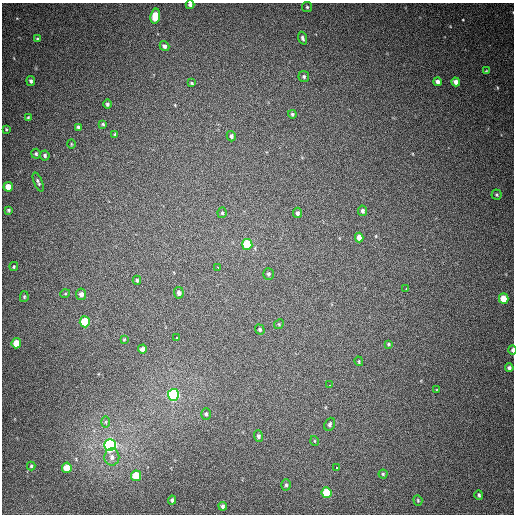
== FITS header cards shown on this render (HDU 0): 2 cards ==
NAXIS1  =                  512
NAXIS2  =                  512

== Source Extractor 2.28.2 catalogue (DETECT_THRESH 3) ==
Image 512 x 512 px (HDU 0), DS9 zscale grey, 1 PNG px = 1 image px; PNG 516 x 516 px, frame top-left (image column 1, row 512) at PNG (2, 3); each listed source drawn as its Kron ellipse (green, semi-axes under 4 px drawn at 4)
Background 506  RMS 14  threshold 42.3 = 3 sigma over >= 5 px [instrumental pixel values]
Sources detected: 74; all 74 listed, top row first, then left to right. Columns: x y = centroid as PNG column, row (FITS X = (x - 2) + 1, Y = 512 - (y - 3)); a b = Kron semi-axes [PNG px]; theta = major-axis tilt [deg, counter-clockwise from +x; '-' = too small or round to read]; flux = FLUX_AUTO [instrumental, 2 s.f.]
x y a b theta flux
190 5 4 4 - 2400
307 7 5 5 - 1400
155 16 7 5 82 20000
303 38 6 4 -70 2100
37 39 4 3 - 1000
164 46 5 4 - 3000
486 71 4 3 - 880
304 77 5 5 - 1900
31 81 5 4 - 2200
438 82 4 4 - 3200
456 82 4 4 - 4600
192 83 4 3 - 1200
107 104 5 4 - 1700
292 114 4 4 - 1500
28 117 4 3 - 1100
103 124 4 3 - 1200
78 127 4 3 - 1600
6 129 4 3 - 1000
115 134 4 3 - 1100
231 136 5 4 - 2900
71 144 5 3 - 860
36 154 5 4 - 1500
45 155 5 4 - 1900
38 182 10 4 -68 2000
8 187 5 4 - 10000
497 195 5 5 - 1300
9 210 3 3 - 1200
363 211 5 4 - 2700
222 213 5 4 - 1400
297 213 5 4 - 2500
359 238 5 4 - 6300
247 244 5 5 - 41000
14 267 4 4 - 1100
217 267 3 2 - 3900
268 274 6 5 - 1800
137 280 4 3 - 1300
406 289 3 2 - 2400
179 293 6 5 - 3500
65 294 5 3 - 790
81 294 6 5 - 4300
24 297 5 4 - 1300
504 299 5 4 - 16000
85 322 5 5 - 46000
279 324 5 4 - 1000
260 330 5 4 - 1400
177 338 3 2 - 5300
124 339 4 3 - 860
16 343 5 5 - 18000
389 344 4 3 - 1100
142 349 4 4 - 3400
512 350 4 3 - 2500
359 361 5 3 - 990
509 368 4 4 - 2200
330 385 3 2 - 2900
437 390 4 2 - 550
173 395 6 5 - 220000
206 414 6 4 88 1900
106 422 6 4 -90 1500
330 424 7 5 65 2000
258 436 6 4 -71 2200
315 441 5 3 - 780
110 445 6 5 - 300000
112 457 8 7 - 4400
31 466 4 4 - 1200
67 468 5 5 - 19000
337 468 3 2 - 2300
383 474 4 4 - 1000
136 476 5 5 - 28000
286 485 5 5 - 1700
327 493 5 5 - 38000
479 495 4 3 - 1600
172 500 4 3 - 1800
418 500 5 4 - 1100
223 506 4 3 - 2100
At the frame edge (FLAGS 8, measured only in part): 2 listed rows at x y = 190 5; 512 350